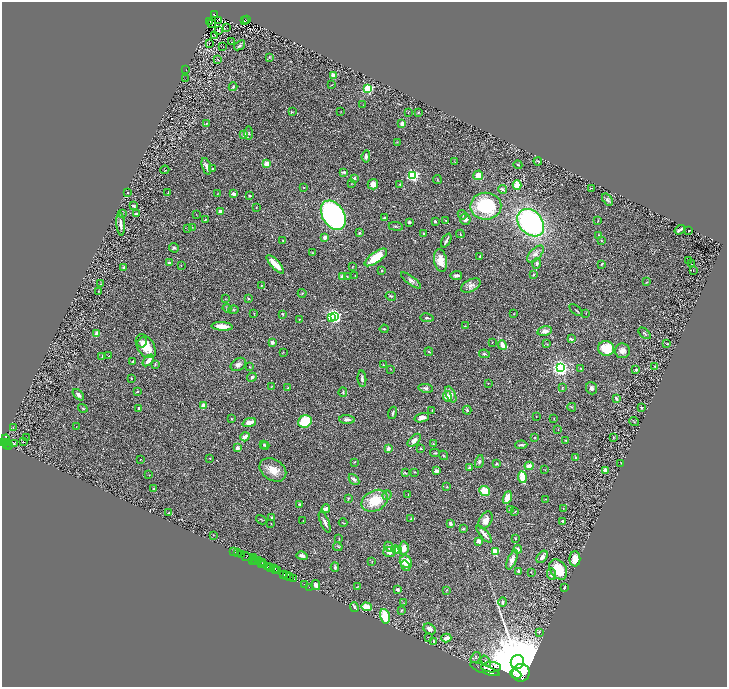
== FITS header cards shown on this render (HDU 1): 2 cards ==
NAXIS1  =                 1450
NAXIS2  =                 1369

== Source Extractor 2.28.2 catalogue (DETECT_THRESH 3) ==
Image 1450 x 1369 px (HDU 1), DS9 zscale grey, zoomed out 1/2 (1 PNG px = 2 x 2 image px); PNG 729 x 689 px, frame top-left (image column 2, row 1369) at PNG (2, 2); each listed source drawn as its Kron ellipse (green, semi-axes under 4 px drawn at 4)
Background 0.409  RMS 0.028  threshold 0.0853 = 3 sigma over >= 5 px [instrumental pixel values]
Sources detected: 373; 39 cannot appear on this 1/2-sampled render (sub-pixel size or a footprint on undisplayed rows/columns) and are neither listed nor drawn; the other 334 listed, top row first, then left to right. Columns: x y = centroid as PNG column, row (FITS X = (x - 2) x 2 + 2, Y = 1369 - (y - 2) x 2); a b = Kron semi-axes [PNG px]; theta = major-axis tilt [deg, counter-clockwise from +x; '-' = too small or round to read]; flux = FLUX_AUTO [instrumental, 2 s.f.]
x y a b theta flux
214 14 3 2 - 37
219 20 2 1 - 3
247 20 3 1 - 3.5
210 21 2 1 - 1.4
245 21 3 1 - 1.8
212 23 2 1 - 1.3
227 28 2 1 - 1.1
219 30 2 2 - 65
215 35 2 1 - 1.5
232 42 2 1 - 2.5
210 44 3 1 - 2.4
240 45 6 3 38 8.5
223 47 2 1 - 1.4
269 57 4 2 - 4
218 59 3 1 - 1.9
186 70 2 1 - 3.9
333 76 2 2 - 140
185 79 2 1 - 1.6
332 85 3 1 - 2.4
233 87 4 3 - 6.4
368 89 3 3 - 620
363 105 2 2 - 2.1
292 112 3 3 - 4.5
341 112 2 2 - 1.8
408 112 3 2 - 1.7
418 112 4 3 - 4.3
206 123 3 2 - 2.7
402 123 3 3 - 20
249 133 7 2 89 5.3
244 135 4 3 - 17
397 142 3 2 - 3.1
366 156 6 4 84 13
538 161 4 2 - 5.1
454 162 3 2 - 2
266 164 4 4 - 40
518 165 4 3 - 5.1
206 166 9 3 -73 16
213 169 2 2 - 3.3
165 170 4 2 - 2.1
344 172 2 2 - 36
413 175 3 3 - 1100
478 175 5 5 - 62
354 178 3 2 - 14
437 180 4 2 - 3.3
352 183 2 1 - 1.7
373 184 5 5 - 30
400 184 4 3 - 3.9
517 185 4 3 - 64
303 187 2 2 - 3.7
592 188 2 2 - 1.6
502 189 4 3 - 13
128 193 2 2 - 5.5
168 193 4 2 - 3.6
217 194 3 2 - 2.3
234 194 4 3 - 13
249 195 2 2 - 22
607 199 7 4 -53 11
134 206 3 2 - 9.8
486 206 15 13 1 370
256 208 2 2 - 2.5
220 211 2 2 - 60
123 214 2 2 - 1.6
136 214 3 2 - 8.7
196 214 2 1 - 1.9
333 215 16 11 -58 1400
462 215 5 3 - 9.1
384 218 3 2 - 4.4
465 219 5 5 - 20
205 220 3 2 - 5.4
446 220 2 2 - 2.9
435 221 2 2 - 7.2
598 221 3 2 - 2.9
409 222 3 3 - 13
531 223 15 11 -48 1000
121 224 11 3 -85 20
396 226 7 2 -8 5.1
192 227 2 2 - 2
188 229 2 2 - 3.3
680 230 5 2 - 14
689 231 2 2 - 3.7
359 233 4 3 - 5.6
424 233 3 3 - 5.5
460 234 4 2 - 4
599 235 3 3 - 5.5
325 237 3 3 - 25
283 240 2 1 - 3
446 240 7 2 62 15
601 240 2 2 - 3.7
174 248 5 4 - 8.9
313 253 3 3 - 3
535 254 10 5 46 26
480 256 3 2 - 5.3
376 257 13 5 35 140
689 260 2 1 - 1.6
440 261 11 6 -79 78
169 263 2 2 - 26
537 263 5 4 - 12
275 264 12 3 -47 98
601 264 3 2 - 4.7
692 264 2 1 - 36
181 266 3 2 - 1.9
123 267 2 2 - 9.1
353 267 4 2 - 2.7
382 270 3 3 - 5
693 270 2 1 - 1.4
355 275 2 1 - 1.7
456 275 6 3 7 15
533 275 4 2 - 3.6
342 276 2 2 - 50
347 276 3 2 - 3.1
411 280 12 4 -36 17
647 282 3 2 - 3
100 284 2 2 - 1.7
261 285 2 2 - 3
471 285 10 6 25 25
98 292 3 2 - 2.3
302 293 4 3 - 4.8
391 296 5 3 - 6.3
248 298 2 2 - 6.7
225 299 3 2 - 1.8
227 308 4 3 - 5.9
233 310 5 2 - 4.1
576 310 8 2 -42 6.7
254 313 2 2 - 2
586 313 2 2 - 2.2
283 314 3 2 - 5.6
514 314 2 2 - 2.4
334 316 3 3 - 1700
331 317 3 3 - 200
427 318 6 2 -10 6.8
300 319 2 1 - 2.4
222 326 10 3 -4 71
465 326 4 2 - 5.7
384 329 4 2 - 6.3
545 331 7 4 11 23
97 333 4 3 - 49
644 333 7 3 -42 7.6
571 339 3 2 - 8.3
142 342 5 3 - 15
272 342 4 3 - 13
492 342 2 1 - 2.2
547 344 3 2 - 2.9
667 344 3 2 - 4.1
502 345 5 3 - 45
146 346 13 8 -56 110
606 348 8 7 - 120
622 351 7 7 - 32
283 352 3 2 - 2.2
429 352 4 2 - 5.2
484 354 5 3 - 8.9
109 356 3 2 - 2.6
102 357 3 2 - 3.7
148 360 7 3 47 40
133 361 3 2 - 9.4
155 364 4 3 - 4.8
238 364 8 6 33 20
383 365 2 2 - 3.9
655 366 4 2 - 3.1
249 367 2 2 - 5
560 368 3 3 - 2500
580 368 3 2 - 2.7
391 369 3 2 - 2.4
636 370 2 2 - 20
252 377 5 4 - 9.8
131 379 3 2 - 3.5
362 379 8 4 -86 15
488 383 2 2 - 2.4
271 386 4 2 - 2.4
288 388 3 2 - 2.8
426 388 7 4 -9 13
562 388 4 2 - 4
592 388 6 5 - 17
137 391 3 2 - 6.5
343 392 5 3 - 5.9
451 394 8 4 -64 31
78 395 7 3 -46 20
447 396 5 4 - 41
616 398 4 3 - 16
203 405 4 4 - 25
572 407 4 2 - 4.7
83 408 5 2 - 5.4
139 408 3 2 - 12
641 408 3 2 - 4.5
432 410 3 1 - 2
467 410 4 3 - 9.9
393 413 6 2 73 8.5
536 417 2 1 - 1.4
422 418 7 4 16 28
554 418 2 2 - 2.7
231 419 3 2 - 5
347 419 8 3 -4 18
305 421 7 6 - 160
634 421 5 2 - 4.3
249 422 7 4 19 38
76 427 2 1 - 1.1
13 428 3 2 - 3.3
558 430 2 1 - 1.9
245 437 5 3 - 34
535 437 3 2 - 2.9
613 437 2 2 - 1.9
27 438 2 1 - 1.2
6 440 5 3 - 590
414 440 8 4 44 26
566 440 3 2 - 2.9
3 442 3 2 - 420
7 442 2 1 - 86
23 442 2 1 - 41
7 444 2 1 - 150
14 444 4 3 - 5.5
264 444 3 3 - 3.4
433 444 3 2 - 3
521 445 6 2 3 9.1
9 446 3 2 - 170
265 446 4 3 - 6.3
237 448 2 2 - 59
421 448 3 2 - 5.9
388 449 2 2 - 55
435 453 5 2 - 5.3
443 455 5 3 - 5.3
576 457 3 2 - 5.7
210 458 2 2 - 2.1
140 460 2 1 - 1.5
354 462 3 2 - 3.4
479 462 6 4 76 11
621 463 3 2 - 2.3
497 464 3 3 - 7.4
529 466 4 4 - 38
469 467 4 3 - 10
273 470 14 10 -33 68
545 470 3 2 - 2
605 470 3 3 - 37
437 471 3 3 - 21
414 472 2 2 - 2.7
405 473 4 3 - 5.4
149 475 3 2 - 2.2
522 477 6 3 -83 120
354 479 6 4 -48 17
447 487 3 3 - 4
154 489 3 3 - 4.1
485 491 5 5 - 89
408 494 2 2 - 2.1
387 495 5 3 - 6.8
348 498 2 2 - 9
507 498 6 4 68 63
545 499 3 2 - 1.8
375 501 14 10 27 150
300 504 2 2 - 13
563 508 2 2 - 1.7
326 509 4 3 - 40
511 509 3 3 - 9.1
515 511 2 2 - 2
169 513 3 2 - 3.1
271 517 3 2 - 4.7
411 518 3 3 - 3.7
261 520 6 2 -31 3.4
486 520 9 6 61 28
303 521 2 1 - 1.9
563 521 3 2 - 14
325 522 11 3 -66 18
343 523 4 1 - 2.5
271 524 3 2 - 2.2
450 524 4 3 - 17
463 529 4 3 - 6.4
484 534 11 2 -50 24
213 535 2 2 - 1.5
515 538 3 2 - 3.6
339 539 3 2 - 3.4
478 541 2 2 - 91
338 547 5 2 - 5.6
389 547 5 4 - 15
404 548 7 5 83 51
395 549 4 3 - 29
518 549 4 4 - 15
399 550 3 3 - 12
234 551 2 2 - 27
389 552 6 5 - 23
495 552 3 3 - 250
238 553 3 1 - 64
242 555 2 2 - 440
246 556 4 2 - 120
302 556 6 3 -14 20
542 557 7 4 52 22
254 558 2 1 - 250
575 559 8 5 -90 61
252 560 2 1 - 40
254 560 2 1 - 44
512 560 10 4 66 37
255 561 2 1 - 130
259 561 3 1 - 180
262 562 2 1 - 100
372 562 4 2 - 4.4
406 562 6 5 - 100
261 564 3 1 - 110
264 564 2 2 - 200
406 566 5 4 - 15
267 567 2 1 - 390
335 567 5 3 - 11
271 568 3 2 - 380
275 568 4 2 - 380
558 569 11 8 -56 140
276 570 3 1 - 180
278 570 3 2 - 430
519 571 3 3 - 12
531 572 2 2 - 2.2
284 574 2 2 - 370
551 574 6 4 -86 15
287 575 2 1 - 490
289 577 2 1 - 490
293 579 3 2 - 50
304 584 2 1 - 13
316 585 5 4 - 27
309 587 2 1 - 23
357 587 3 2 - 3.4
564 588 3 2 - 6.7
398 590 3 3 - 7
446 590 3 2 - 2.6
503 602 4 3 - 8.6
404 603 3 2 - 2.6
354 607 5 2 - 8.6
366 607 5 4 - 90
401 611 3 2 - 4.3
385 616 7 4 -75 100
429 629 6 5 - 21
539 632 3 3 - 7.2
429 637 3 2 - 2.1
446 638 5 3 - 39
434 641 4 3 - 4.5
476 658 6 3 54 6.8
486 661 6 4 -55 14
517 662 7 6 - 110000
491 667 10 5 -1 5700
485 669 15 4 -20 11000
521 673 9 8 - 42000
516 674 6 4 -24 17000
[39 sub-pixel or undisplayed-footprint detections neither listed nor drawn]